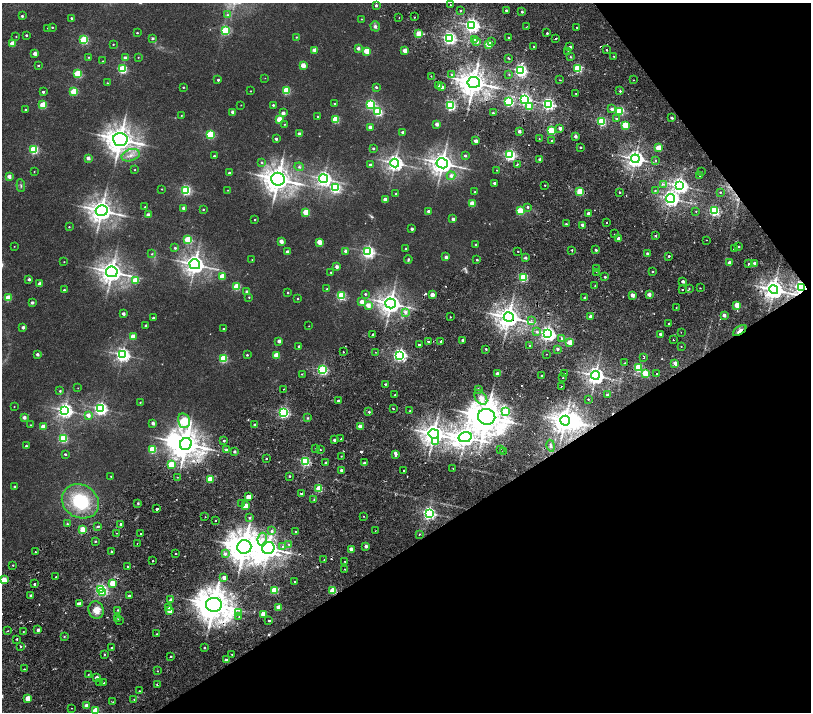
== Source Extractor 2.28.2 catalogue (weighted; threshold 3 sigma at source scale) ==
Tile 12 of 4 x 4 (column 4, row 3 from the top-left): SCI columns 4854-6471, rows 1755-3174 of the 6477 x 6411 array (HDU 1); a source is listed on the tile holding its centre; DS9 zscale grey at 2 x 2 block average (1 PNG px = mean of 2 x 2 image px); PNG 813 x 714 px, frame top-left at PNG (2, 3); each listed source drawn as its Kron ellipse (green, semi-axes under 4 px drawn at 4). Shown black and unused: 30% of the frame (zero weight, under 2 of 4 exposures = <1% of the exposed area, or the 3 px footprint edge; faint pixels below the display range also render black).
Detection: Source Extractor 2.28.2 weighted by HDU 2 'WHT'; one run over the whole footprint, this tile lists its part. Background 0.00651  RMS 0.0027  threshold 0.0123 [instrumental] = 3 sigma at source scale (4.5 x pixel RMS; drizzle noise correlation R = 1.50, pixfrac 1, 0.0396/0.0396 arcsec/px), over >= 5 px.
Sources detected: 491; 2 too faint to see at this stretch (2 x 2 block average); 3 inside a brighter object's white glare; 16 cosmic-ray / hot-pixel residue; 3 long thin detections or spike segments (spike, bleed or trail) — neither listed nor drawn; the other 467 listed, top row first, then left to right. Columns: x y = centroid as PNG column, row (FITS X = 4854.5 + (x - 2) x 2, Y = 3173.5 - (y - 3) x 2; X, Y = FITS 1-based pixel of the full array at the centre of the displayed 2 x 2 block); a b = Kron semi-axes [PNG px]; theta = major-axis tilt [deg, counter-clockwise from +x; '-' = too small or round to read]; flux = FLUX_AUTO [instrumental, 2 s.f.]
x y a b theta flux
376 5 2 2 - 1.7
450 5 2 2 - 0.3
460 11 3 3 - 0.5
506 11 2 2 - 1.5
522 12 2 2 - 1
227 15 4 3 - 0.93
22 16 2 2 - 1.3
414 17 2 2 - 1
71 18 2 2 - 0.82
399 18 2 2 - 0.5
361 19 2 2 - 0.28
472 25 4 4 - 200
375 26 5 4 - 2.1
52 27 2 2 - 0.64
526 27 2 2 - 0.26
576 27 2 2 - 0.36
48 28 2 2 - 0.36
225 31 3 3 - 51
137 33 2 2 - 0.52
547 33 2 2 - 1.3
419 34 3 2 - 18
26 35 2 2 - 1.2
16 36 2 2 - 0.32
296 37 2 2 - 0.43
153 38 3 2 - 1
449 38 3 3 - 150
509 38 2 2 - 0.94
556 38 2 2 - 2.1
84 40 3 3 - 53
474 40 3 2 - 9.3
477 42 3 3 - 1.6
491 42 2 2 - 0.75
12 43 3 2 - 12
113 44 2 2 - 0.41
489 44 3 2 - 16
534 47 2 2 - 1.1
570 47 2 2 - 1.7
358 48 2 2 - 2.9
315 50 3 2 - 7.7
405 50 3 2 - 8.2
606 50 2 2 - 1.5
366 51 3 3 - 17
568 52 3 2 - 0.48
35 53 2 2 - 5.6
614 56 2 2 - 0.37
88 57 2 2 - 0.45
138 57 2 2 - 0.31
570 57 3 2 - 0.62
125 58 2 2 - 4.8
509 58 2 2 - 1.1
103 61 2 2 - 0.38
303 65 3 2 - 10
38 66 2 2 - 0.66
578 68 3 3 - 49
122 69 3 3 - 57
521 71 3 3 - 140
78 74 3 3 - 39
452 74 3 3 - 0.63
509 74 2 2 - 0.36
431 76 2 2 - 0.3
265 78 2 2 - 0.19
218 80 2 2 - 0.97
560 80 2 2 - 0.31
633 80 2 2 - 0.28
474 82 6 5 - 820
107 83 2 2 - 0.41
438 86 2 2 - 2.6
183 87 2 2 - 0.59
376 87 3 2 - 1.1
442 87 3 2 - 2.4
74 91 3 3 - 29
251 91 2 2 - 0.34
286 91 3 3 - 32
620 91 2 2 - 1.8
43 92 2 2 - 1.3
576 93 2 2 - 0.4
525 99 3 3 - 120
509 102 3 3 - 64
334 103 2 2 - 0.36
371 104 3 3 - 63
548 104 3 3 - 120
43 105 3 3 - 26
241 105 2 2 - 0.2
273 105 2 2 - 0.87
450 105 3 3 - 80
529 107 3 3 - 19
612 109 3 3 - 2.2
25 110 2 2 - 0.56
620 111 3 3 - 51
233 112 2 2 - 4.9
378 112 3 3 - 59
283 113 2 2 - 3.3
493 113 2 2 - 0.71
181 115 2 2 - 0.3
318 117 2 2 - 0.55
616 118 2 2 - 0.88
672 118 2 2 - 1.8
279 119 3 3 - 16
336 119 3 3 - 27
602 122 3 3 - 51
284 124 2 2 - 0.3
437 124 2 2 - 4.2
625 125 3 3 - 27
370 127 2 2 - 4.7
560 128 2 2 - 3.4
519 131 2 2 - 3.2
551 131 3 3 - 38
403 132 2 2 - 1.4
299 134 2 2 - 4.3
210 135 3 3 - 44
575 136 2 2 - 2.4
120 139 7 6 - 830
276 139 2 2 - 1.6
539 139 2 2 - 0.47
476 141 2 2 - 4.5
551 141 2 2 - 0.81
580 147 2 2 - 0.6
373 148 2 2 - 1
659 148 3 3 - 19
34 149 3 3 - 55
131 155 9 5 17 3.9
510 155 3 3 - 99
214 156 2 2 - 1.1
465 156 3 2 - 1.2
88 158 2 2 - 4.8
540 159 2 2 - 2.9
635 159 4 4 - 340
656 161 2 2 - 0.45
262 162 3 3 - 0.78
395 163 4 4 - 280
442 163 6 5 - 530
370 165 2 2 - 2.3
517 165 2 2 - 1.6
299 167 5 4 - 1.1
135 170 2 2 - 0.3
497 170 3 2 - 0.36
34 172 2 2 - 0.25
701 172 2 2 - 0.23
229 173 2 2 - 1.9
451 176 4 4 - 3
700 176 2 2 - 0.7
9 177 2 2 - 5.2
278 179 7 6 - 820
323 179 4 4 - 220
494 183 2 2 - 1.2
663 184 4 3 - 0.94
545 185 2 2 - 0.49
21 186 6 3 -84 0.91
680 186 4 4 - 240
335 188 4 3 - 81
162 189 2 2 - 0.31
186 190 3 3 - 76
228 190 2 2 - 0.23
655 190 3 2 - 0.61
580 191 3 3 - 31
475 192 2 2 - 1.1
620 192 2 2 - 3.1
720 192 2 2 - 0.45
396 194 3 2 - 0.62
670 198 4 4 - 230
385 199 2 2 - 5.3
472 204 3 3 - 15
145 207 2 2 - 0.64
528 207 3 2 - 1
183 208 2 2 - 2.3
203 209 2 2 - 0.49
102 211 6 5 - 580
428 211 2 2 - 2.1
520 211 3 3 - 25
696 211 2 2 - 0.44
714 211 3 3 - 85
306 212 3 3 - 23
588 214 2 2 - 3.3
148 215 2 2 - 5.4
453 219 2 2 - 2.3
255 220 2 2 - 0.41
607 223 2 2 - 0.45
566 224 2 2 - 0.57
582 225 2 2 - 3.1
69 227 2 2 - 0.38
412 229 2 2 - 1.9
614 234 2 2 - 0.5
655 235 2 2 - 1.1
618 238 2 2 - 3.8
188 239 3 3 - 36
706 240 2 2 - 0.3
281 241 3 2 - 6
319 242 3 2 - 11
476 244 2 2 - 0.98
14 246 2 2 - 0.21
739 247 2 2 - 0.67
175 248 3 2 - 0.84
406 249 2 2 - 0.8
734 249 2 2 - 1.8
572 250 3 2 - 0.66
596 250 2 2 - 1.1
346 251 2 2 - 4.4
288 252 2 2 - 4
368 252 4 3 - 140
518 252 2 2 - 0.34
152 254 3 3 - 0.55
648 254 3 2 - 2.1
669 256 2 2 - 6.6
446 257 2 2 - 2.8
526 258 3 2 - 1.5
408 259 4 3 - 0.76
252 260 2 2 - 0.24
477 260 2 2 - 0.75
64 262 2 2 - 0.27
729 263 2 2 - 2.5
755 263 2 2 - 3.4
195 264 5 5 - 430
748 264 2 2 - 1.1
337 267 2 2 - 2.8
597 268 2 2 - 0.8
652 271 2 2 - 0.6
112 272 6 5 - 570
331 272 2 2 - 0.78
596 272 2 2 - 0.38
222 276 3 3 - 9.4
605 277 2 2 - 0.88
523 278 3 3 - 51
29 279 2 2 - 2
136 280 4 3 - 17
683 281 2 2 - 2.3
40 284 2 2 - 4
595 286 2 2 - 2.2
237 287 3 3 - 29
689 288 3 2 - 0.49
700 288 2 2 - 0.36
801 288 3 3 - 170
327 289 3 2 - 0.79
682 289 2 2 - 0.59
64 290 2 2 - 1.1
774 290 4 4 - 480
247 292 3 2 - 2.4
288 293 2 2 - 0.63
365 294 2 2 - 0.81
649 294 2 2 - 4.3
432 295 2 2 - 8
632 295 3 2 - 5.6
341 296 3 3 - 50
249 297 2 2 - 0.51
585 297 2 2 - 0.73
8 298 3 3 - 20
298 298 2 2 - 0.47
32 302 2 2 - 2.1
362 302 3 2 - 7.6
391 303 5 5 - 480
368 305 3 3 - 6.7
737 305 3 3 - 14
676 308 2 2 - 0.34
405 312 4 4 - 2.3
123 314 2 2 - 3
724 315 2 2 - 4
590 316 2 2 - 2.4
450 317 2 2 - 0.33
509 317 5 5 - 570
153 318 2 2 - 1.3
531 320 3 2 - 0.72
669 323 2 2 - 0.81
146 325 2 2 - 0.93
309 326 2 2 - 0.21
23 327 2 2 - 3.1
223 329 2 2 - 0.95
740 330 7 2 35 4
537 332 4 3 - 1.4
681 332 2 2 - 0.23
373 334 2 2 - 1.5
547 334 4 3 - 230
660 334 2 2 - 1.5
133 337 3 3 - 11
562 338 3 2 - 2.1
462 340 2 2 - 1.2
673 340 2 2 - 0.46
279 341 2 2 - 3.2
441 341 2 2 - 0.7
428 342 2 2 - 3
570 342 3 2 - 11
419 345 2 2 - 0.83
529 345 2 2 - 0.61
299 346 2 2 - 0.98
681 347 2 2 - 0.43
486 349 2 2 - 0.77
557 349 3 3 - 1.4
343 352 2 2 - 0.79
375 352 2 2 - 0.28
37 354 2 2 - 2.6
547 354 2 2 - 0.67
122 355 4 4 - 200
247 355 2 2 - 0.75
276 355 3 3 - 12
400 355 4 3 - 150
644 357 4 2 - 0.63
223 359 3 3 - 35
625 363 2 2 - 0.36
675 363 3 3 - 3.4
638 368 3 3 - 36
322 370 3 3 - 90
497 373 2 2 - 2.4
645 373 3 3 - 19
656 373 2 2 - 0.54
302 374 2 2 - 1.1
565 374 2 2 - 0.84
595 375 4 4 - 360
542 376 2 2 - 0.49
563 378 2 2 - 0.51
385 384 2 2 - 0.65
561 386 2 2 - 2.4
78 388 2 2 - 0.19
284 389 2 2 - 0.24
478 389 2 2 - 1.3
60 391 3 3 - 0.73
395 395 2 2 - 0.78
607 395 2 2 - 0.84
481 397 8 5 -54 4.5
588 399 2 2 - 0.92
338 401 2 2 - 1.3
140 402 2 2 - 0.37
14 407 2 2 - 0.21
393 408 2 2 - 1.8
101 409 4 3 - 160
65 410 4 4 - 220
410 411 2 2 - 0.56
506 411 3 3 - 19
284 412 3 3 - 100
369 412 2 2 - 0.97
88 415 3 3 - 4.3
24 417 2 2 - 4.2
487 417 9 7 -12 1600
307 418 3 3 - 0.76
184 421 7 5 -77 52
565 421 5 4 - 550
153 423 2 2 - 3.3
30 425 3 2 - 0.34
255 425 2 2 - 3
43 427 3 2 - 7.8
360 427 2 2 - 8.3
434 434 5 4 - 590
465 437 6 5 - 500
63 438 3 3 - 50
341 439 2 2 - 1.2
334 440 2 2 - 1.7
224 441 2 2 - 1.6
435 442 2 2 - 14
186 444 6 5 - 1000
26 446 2 2 - 0.66
551 446 6 4 -78 1.7
152 449 3 3 - 34
316 449 2 2 - 0.51
500 449 2 2 - 0.33
226 450 3 3 - 1.1
320 450 2 2 - 0.67
503 451 2 2 - 0.66
235 452 2 2 - 1.6
65 454 2 2 - 0.87
396 454 4 2 - 5.1
341 456 2 2 - 0.37
266 459 2 2 - 2
305 461 3 3 - 70
326 463 2 2 - 1.4
364 463 2 2 - 1.9
171 464 3 3 - 22
453 468 2 2 - 0.23
341 470 3 2 - 1.9
404 471 2 2 - 1.1
111 476 2 2 - 0.43
289 476 2 2 - 0.7
177 477 3 2 - 0.41
210 479 3 3 - 18
14 486 2 2 - 0.75
319 489 3 3 - 23
302 494 2 2 - 2.5
249 497 3 2 - 11
314 499 3 3 - 0.66
80 501 19 16 -32 39
138 503 3 3 - 0.6
242 504 2 2 - 1
246 506 3 2 - 9.6
157 509 2 2 - 7.6
429 513 3 3 - 140
363 516 2 2 - 0.23
205 517 2 2 - 0.26
249 518 3 3 - 0.82
215 521 2 2 - 0.86
67 524 2 2 - 0.55
121 524 2 2 - 1.6
98 526 3 2 - 1.1
83 529 3 3 - 12
272 531 3 3 - 1.7
375 531 2 2 - 0.41
296 532 2 2 - 0.69
117 533 2 2 - 0.33
141 534 2 2 - 4.2
419 534 2 2 - 0.61
262 539 6 4 82 3.6
95 541 2 2 - 0.57
137 543 2 2 - 0.28
289 544 3 3 - 0.8
366 546 2 2 - 3
244 547 7 6 - 1200
283 547 3 2 - 1.4
268 548 6 5 - 530
351 549 2 2 - 5.1
112 551 2 2 - 0.52
35 552 2 2 - 0.37
176 554 2 2 - 2.3
225 554 4 3 - 1.7
324 560 2 2 - 0.45
153 561 2 2 - 0.54
345 561 2 2 - 0.41
13 565 2 2 - 0.43
128 566 2 2 - 3.1
344 569 2 2 - 0.37
56 577 2 2 - 0.35
224 578 2 2 - 4.6
4 580 3 3 - 17
295 582 2 2 - 1.7
112 583 3 3 - 16
34 584 2 2 - 4
101 590 3 3 - 110
275 590 3 3 - 25
333 591 3 3 - 26
103 593 3 3 - 7.5
31 595 4 3 - 0.97
129 596 2 2 - 1.4
171 600 2 2 - 4.9
79 604 3 2 - 5.8
214 605 8 7 - 1400
278 607 2 2 - 6.8
168 608 2 2 - 0.98
96 610 9 7 -66 6.8
118 610 2 2 - 0.58
170 610 3 2 - 12
239 613 2 2 - 2.7
263 614 2 2 - 7.7
239 617 2 2 - 0.39
118 619 3 2 - 0.44
120 620 2 2 - 0.21
269 621 2 2 - 2.8
38 630 2 2 - 2.8
8 631 2 2 - 0.75
23 632 2 2 - 0.28
157 634 2 2 - 0.53
64 637 3 3 - 0.55
17 639 2 2 - 2.6
21 646 2 2 - 0.69
112 648 2 2 - 1.3
205 648 2 2 - 0.76
232 654 2 2 - 0.37
104 655 3 2 - 0.55
170 657 2 2 - 1.2
226 660 2 2 - 2.7
24 669 2 2 - 0.46
157 671 2 2 - 0.33
88 674 2 2 - 0.31
97 678 2 2 - 3.5
100 682 2 2 - 0.28
104 683 2 2 - 0.58
157 684 2 2 - 1.5
139 691 2 2 - 0.61
28 698 2 2 - 11
134 700 2 2 - 0.34
113 702 2 2 - 0.41
87 706 2 2 - 5.6
72 708 2 2 - 0.56
95 711 3 3 - 20
Overlapping masked pixels (flux is a lower limit): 13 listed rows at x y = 556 38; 474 82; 801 288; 509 317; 740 330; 487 417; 186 444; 302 494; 244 547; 4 580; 333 591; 214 605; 157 684
Isophote crosses this tile's border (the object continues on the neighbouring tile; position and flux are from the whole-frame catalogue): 2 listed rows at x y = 4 580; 95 711
Diffuse or blended objects may show on this block-average render without a row.